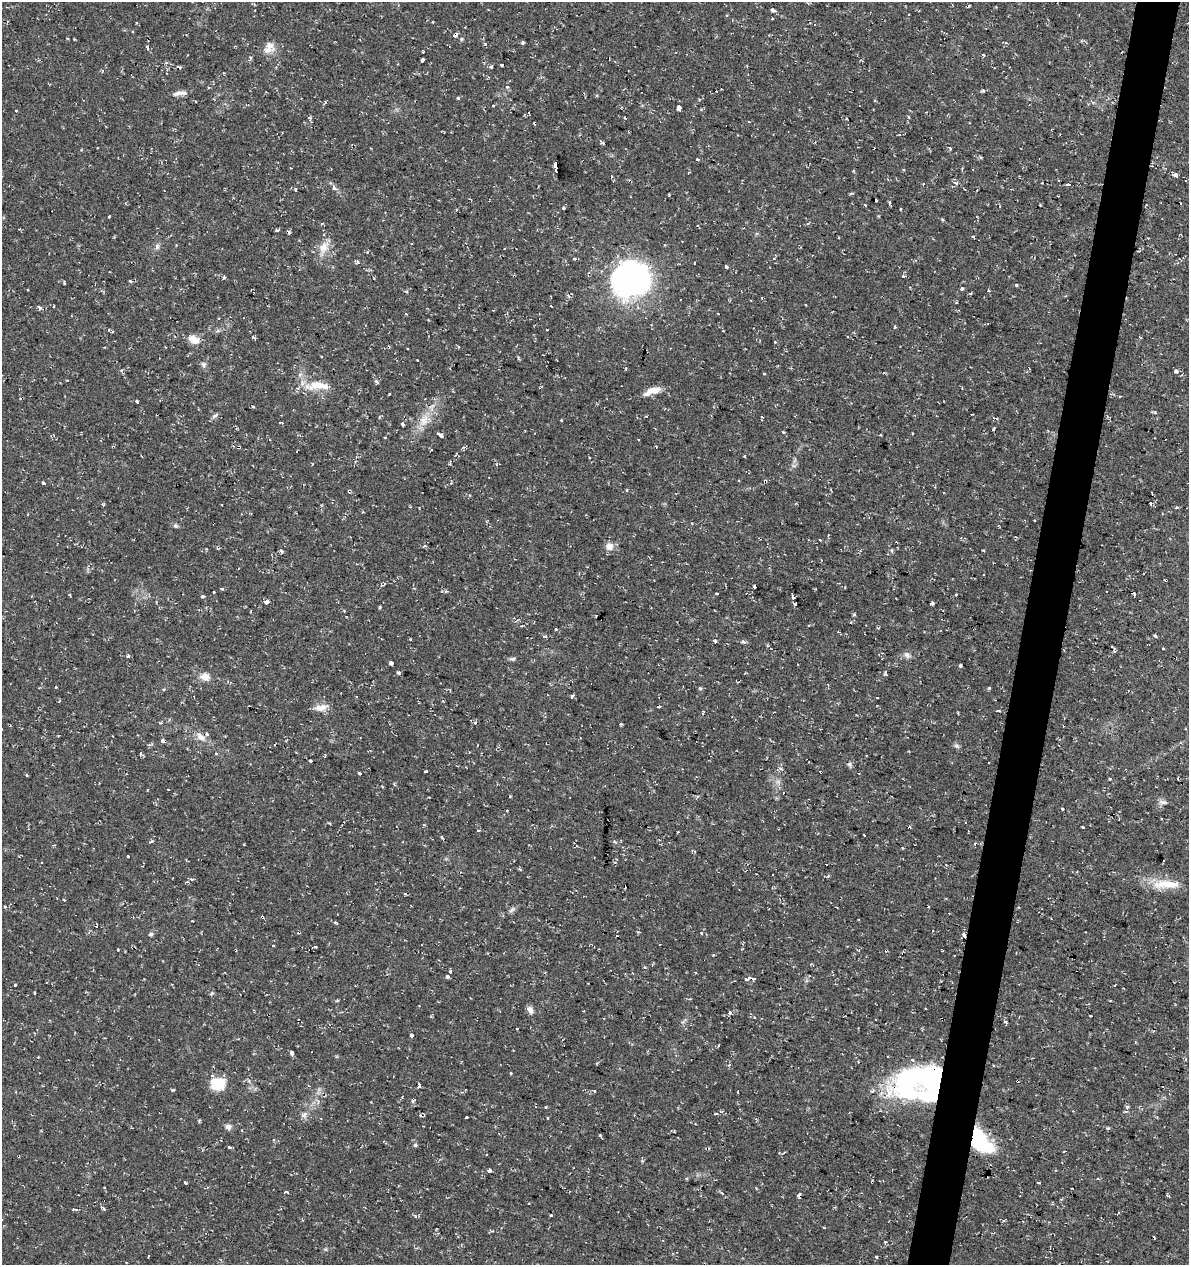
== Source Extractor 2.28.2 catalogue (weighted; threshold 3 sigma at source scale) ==
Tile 10 of 4 x 4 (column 2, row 3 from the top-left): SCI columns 1468-2654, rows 1264-2526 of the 5249 x 5063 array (HDU 1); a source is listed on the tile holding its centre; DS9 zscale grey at full resolution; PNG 1191 x 1267 px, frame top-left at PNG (2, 2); no overlay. Shown black and unused: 4% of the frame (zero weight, under 2 of 3 exposures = <1% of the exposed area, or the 3 px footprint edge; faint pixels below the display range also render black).
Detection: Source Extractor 2.28.2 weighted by HDU 2 'WHT'; one run over the whole footprint, this tile lists its part. Background 0.0333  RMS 0.0042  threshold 0.0187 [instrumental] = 3 sigma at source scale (4.5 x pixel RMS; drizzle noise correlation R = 1.50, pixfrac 1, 0.0396/0.0396 arcsec/px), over >= 5 px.
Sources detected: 298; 3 inside a brighter object's white glare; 55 cosmic-ray / hot-pixel residue — not listed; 6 inside a brighter listed object's ellipse — not listed separately; the other 234 listed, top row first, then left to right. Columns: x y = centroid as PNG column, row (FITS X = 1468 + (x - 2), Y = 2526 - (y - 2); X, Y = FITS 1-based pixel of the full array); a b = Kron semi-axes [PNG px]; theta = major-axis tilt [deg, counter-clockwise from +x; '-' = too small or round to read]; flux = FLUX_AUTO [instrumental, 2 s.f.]
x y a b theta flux
773 10 4 3 - 3.3
908 14 3 2 - 0.49
433 22 3 2 - 0.51
455 35 4 3 - 5
74 39 3 2 - 0.35
461 39 5 4 - 0.5
522 43 4 4 - 0.56
1006 43 4 4 - 0.55
269 47 16 13 61 4.4
983 55 5 3 - 0.45
251 58 5 3 - 0.51
422 61 4 3 - 5
491 67 4 3 - 0.58
224 73 3 3 - 0.34
507 87 4 3 - 0.97
983 91 7 3 9 0.61
183 93 15 6 -4 1.8
458 98 4 3 - 0.61
493 106 3 3 - 0.6
678 108 4 3 - 15
529 113 3 3 - 1.2
908 117 5 3 - 0.48
535 123 3 3 - 1.8
950 148 6 4 -67 0.5
698 160 3 3 - 0.95
555 164 6 3 -85 19
972 169 3 2 - 0.31
1175 175 4 3 - 9.1
956 183 5 4 - 2
1068 184 4 2 - 1.4
334 188 5 5 - 1.3
295 189 3 3 - 1.2
889 203 5 3 - 0.51
865 205 3 2 - 0.76
564 208 4 3 - 1.8
900 209 3 3 - 1
108 216 3 3 - 0.57
322 223 4 3 - 0.37
697 226 3 2 - 0.34
19 229 3 3 - 0.38
277 230 4 3 - 1
289 232 5 4 - 0.67
973 236 3 3 - 0.69
157 246 7 4 89 0.88
323 248 20 10 70 5.2
504 248 2 2 - 0.32
1139 251 4 2 - 0.57
574 259 4 3 - 1.9
357 261 6 5 - 0.89
695 263 3 2 - 0.41
727 267 4 3 - 1.1
903 276 5 3 - 1.1
224 277 5 4 - 0.57
630 278 43 40 26 88
130 281 4 3 - 0.5
64 283 4 3 - 0.51
1017 285 4 3 - 0.55
962 288 3 3 - 2.6
28 290 3 3 - 0.79
988 291 3 3 - 1.7
970 293 3 2 - 0.71
761 298 3 2 - 0.6
956 302 3 3 - 0.6
54 306 3 2 - 0.65
551 306 2 2 - 0.23
39 307 5 3 - 2.4
895 327 3 3 - 0.59
1141 337 3 2 - 0.5
194 339 14 9 -32 4.5
408 348 3 2 - 0.41
518 358 5 3 - 0.48
203 364 8 6 -49 1.2
1176 371 3 3 - 20
764 373 3 3 - 0.95
300 374 6 4 18 0.79
317 385 29 12 6 9.2
652 391 22 7 19 4.8
389 394 2 2 - 0.35
1120 397 3 2 - 0.39
20 398 3 3 - 0.44
137 402 3 3 - 1.7
253 407 4 3 - 0.55
1155 412 4 4 - 0.55
157 414 3 2 - 0.42
215 416 9 4 35 0.98
762 417 3 3 - 0.6
424 420 16 11 86 5.3
561 420 3 2 - 0.79
280 422 4 3 - 0.49
402 424 4 3 - 1.8
783 432 3 3 - 0.53
912 433 3 3 - 0.65
441 435 5 3 - 4.7
385 438 3 2 - 0.32
638 439 2 2 - 0.43
113 447 4 3 - 0.48
238 447 4 3 - 0.98
739 481 3 2 - 0.34
765 481 4 3 - 1.5
43 483 4 3 - 1.7
943 492 2 2 - 0.42
469 495 4 4 - 0.44
1150 503 4 3 - 0.83
1177 507 4 3 - 0.56
175 526 7 5 -43 0.77
998 526 3 3 - 0.36
820 540 3 2 - 0.33
425 546 5 3 - 0.5
609 546 11 10 - 2.8
206 549 3 3 - 0.35
281 551 5 4 - 0.88
892 551 4 3 - 1
382 585 5 3 - 0.46
222 589 4 3 - 0.55
717 594 3 3 - 1.3
956 594 3 3 - 1.6
202 596 4 3 - 1.4
793 597 5 3 - 2.5
266 602 4 3 - 11
932 603 3 3 - 4.9
795 604 4 3 - 1.5
380 607 3 3 - 0.52
251 611 3 2 - 0.34
854 614 4 4 - 0.53
878 628 3 2 - 0.67
1155 636 4 3 - 0.58
715 641 4 3 - 1.3
743 642 6 4 -11 0.71
1163 649 3 3 - 0.86
1114 650 7 2 87 0.56
907 655 11 7 -52 1.5
128 656 3 3 - 9.8
513 659 7 5 19 0.75
391 663 4 3 - 6.1
960 666 5 4 - 0.53
398 673 3 3 - 1.7
885 674 4 4 - 0.71
205 677 13 10 -12 3.3
55 687 3 3 - 1.2
701 688 5 3 - 0.56
989 688 3 3 - 1.1
163 689 5 4 - 0.62
572 696 4 3 - 1.8
356 697 3 2 - 0.61
321 707 19 8 11 3.4
161 723 4 3 - 0.54
475 723 3 3 - 1.8
621 724 3 2 - 0.51
58 735 3 2 - 0.33
200 737 14 8 -45 3
163 741 4 3 - 8.4
957 746 7 4 -45 0.86
216 753 3 3 - 1.1
310 761 3 3 - 2.9
780 768 6 4 -43 0.78
425 771 3 2 - 0.49
359 773 3 3 - 1.3
1110 778 3 3 - 2
1164 802 11 5 -5 1.5
1062 809 3 3 - 2
1082 827 3 3 - 1.1
478 830 4 3 - 0.56
442 837 6 3 -53 0.52
621 840 4 2 - 0.31
151 841 5 3 - 0.55
615 842 6 3 -19 0.49
975 844 4 3 - 0.51
127 856 3 3 - 1.4
520 870 5 3 - 0.44
828 876 5 3 - 0.5
191 879 3 3 - 1.2
187 882 4 3 - 0.49
1167 884 42 10 1 9.3
405 894 3 3 - 0.59
836 907 3 2 - 0.39
512 909 11 5 34 1.2
859 920 3 2 - 0.6
335 922 5 3 - 0.43
701 933 3 3 - 0.94
151 934 6 5 - 0.74
964 934 5 5 - 1.1
273 946 3 3 - 0.54
315 947 3 3 - 0.69
118 949 3 3 - 1.2
1073 958 3 3 - 0.88
450 972 3 3 - 0.89
447 976 4 3 - 0.94
748 979 7 4 31 2
754 979 4 3 - 2.5
15 985 3 3 - 1.4
1114 985 3 2 - 0.36
34 993 3 2 - 0.44
212 993 5 4 - 0.52
530 1010 10 6 -62 2
730 1013 5 4 - 0.8
268 1015 3 2 - 0.26
1091 1016 3 2 - 0.65
754 1018 4 2 - 0.37
1005 1022 4 3 - 1.7
411 1035 3 3 - 8.6
719 1046 3 3 - 5.3
291 1053 5 4 - 0.95
510 1073 3 3 - 1.4
1017 1081 3 3 - 1.1
217 1084 16 13 5 10
419 1085 5 3 - 1.8
173 1090 4 3 - 0.52
594 1091 3 2 - 0.84
738 1091 3 3 - 0.8
907 1092 71 39 61 59
413 1101 4 4 - 1.5
160 1112 3 2 - 0.51
304 1114 10 6 45 1.6
466 1118 3 3 - 2
547 1118 3 3 - 0.61
228 1127 8 8 - 1.5
600 1135 3 3 - 0.69
981 1140 29 14 -53 34
415 1145 5 5 - 0.58
229 1147 4 4 - 0.53
1064 1151 3 2 - 0.33
489 1171 4 3 - 2
185 1182 3 3 - 1.1
1038 1183 3 2 - 0.61
287 1192 4 3 - 0.88
721 1193 5 4 - 0.52
799 1196 4 4 - 3
1168 1196 5 3 - 0.48
103 1208 5 3 - 0.98
76 1209 4 3 - 1.3
551 1215 3 2 - 0.43
302 1220 4 3 - 0.35
885 1242 4 4 - 0.68
876 1257 3 2 - 0.96
Overlapping masked pixels (flux is a lower limit): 16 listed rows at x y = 455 35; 535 123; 630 278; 157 414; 113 447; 238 447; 765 481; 163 741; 964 934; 1073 958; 268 1015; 1017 1081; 907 1092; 160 1112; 981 1140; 799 1196
Unlisted compact peaks at least as high as the median listed source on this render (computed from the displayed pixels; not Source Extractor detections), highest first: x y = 485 44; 376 381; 1127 1107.